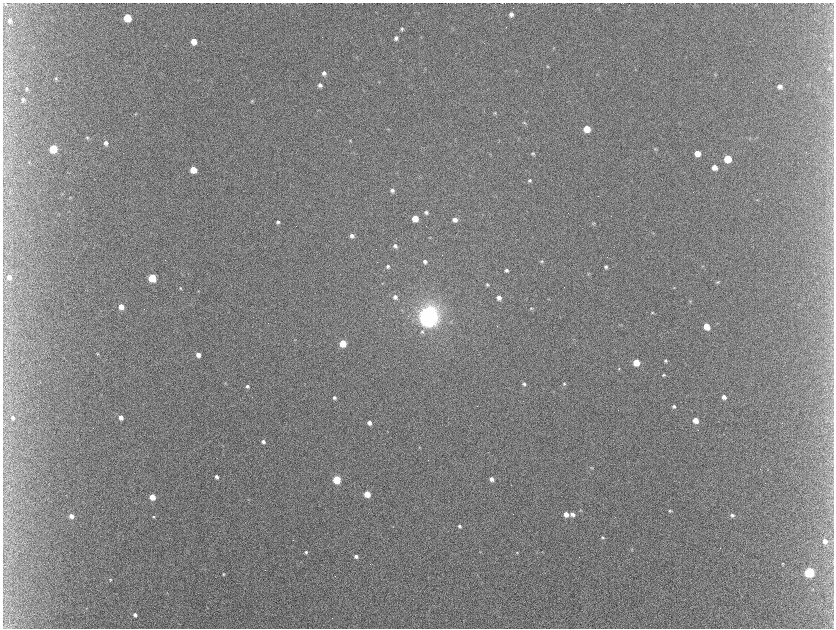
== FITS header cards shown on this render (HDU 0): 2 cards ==
NAXIS1  =                 1663 / length of data axis 1
NAXIS2  =                 1252 / length of data axis 2

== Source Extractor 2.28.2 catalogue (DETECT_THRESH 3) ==
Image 1663 x 1252 px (HDU 0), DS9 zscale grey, zoomed out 1/2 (1 PNG px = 2 x 2 image px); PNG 836 x 630 px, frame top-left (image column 2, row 1251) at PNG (3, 3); no overlay
Background 378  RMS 9.8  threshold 29.4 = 3 sigma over >= 5 px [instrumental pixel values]
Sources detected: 143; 12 cannot appear on this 1/2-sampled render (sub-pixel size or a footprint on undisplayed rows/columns) and are not listed; the other 131 listed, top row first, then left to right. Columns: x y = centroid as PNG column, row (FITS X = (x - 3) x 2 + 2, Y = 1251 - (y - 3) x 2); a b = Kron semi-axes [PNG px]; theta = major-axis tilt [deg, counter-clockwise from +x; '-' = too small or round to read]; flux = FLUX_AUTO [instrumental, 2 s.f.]
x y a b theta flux
5 4 2 2 - 2.9e+02
511 15 5 4 - 7.0e+03
127 18 5 5 - 9.5e+04
10 21 5 5 - 5.4e+03
506 27 2 1 - 8.4e+02
402 29 5 4 - 3.6e+03
396 38 5 4 - 5.8e+03
194 41 5 4 - 3.1e+04
554 48 4 2 - 1.5e+03
830 55 4 2 - 1.7e+03
547 67 4 3 - 1.5e+03
829 68 7 3 57 3.0e+03
324 73 5 4 - 6.2e+03
715 75 4 2 - 1.4e+03
56 78 5 4 - 2.6e+03
320 85 5 4 - 5.9e+03
780 87 5 4 - 8.0e+03
26 89 5 4 - 3.2e+03
23 100 5 4 - 4.1e+03
252 101 5 4 - 2.4e+03
495 113 5 3 - 2.0e+03
136 114 5 2 - 1.6e+03
524 123 6 3 -7 2.3e+03
388 129 3 3 - 1.4e+03
587 129 5 5 - 5.0e+04
87 138 4 4 - 2.7e+03
350 140 4 3 - 1.8e+03
106 143 5 4 - 7.5e+03
53 149 5 5 - 1.0e+05
655 149 5 4 - 2.2e+03
533 153 5 4 - 2.9e+03
697 153 5 4 - 2.4e+04
728 159 5 5 - 6.5e+04
714 167 5 4 - 1.5e+04
193 170 5 4 - 5.0e+04
530 180 5 4 - 3.1e+03
392 190 5 4 - 5.8e+03
598 196 2 1 - 5.4e+02
70 197 4 3 - 1.5e+03
757 200 4 3 - 1.4e+03
426 212 5 4 - 4.9e+03
415 218 5 4 - 4.7e+04
455 220 5 4 - 1.2e+04
278 222 4 4 - 4.5e+03
593 223 6 4 21 2.4e+03
352 236 5 4 - 7.5e+03
430 237 3 2 - 1.2e+03
395 246 5 5 - 7.3e+03
542 261 5 4 - 2.8e+03
377 262 2 2 - 8.0e+02
425 262 5 4 - 5.8e+03
388 266 6 5 - 4.5e+03
702 266 4 2 - 1.1e+03
606 267 3 3 - 4.1e+03
506 270 3 3 - 4.4e+03
588 274 4 3 - 1.8e+03
9 277 5 4 - 1.4e+04
152 278 5 4 - 1.3e+05
718 282 5 3 - 2.7e+03
382 283 3 2 - 1.1e+03
487 284 4 3 - 3.2e+03
180 288 3 3 - 1.8e+03
674 288 4 3 - 1.3e+03
395 297 5 5 - 7.1e+03
499 298 5 4 - 1.0e+04
690 301 4 3 - 1.9e+03
121 306 4 4 - 2.5e+04
531 308 5 3 - 2.4e+03
401 310 3 2 - 1.2e+03
652 312 4 3 - 2.0e+03
428 318 6 6 - 3.3e+06
451 321 3 2 - 1.4e+03
497 326 2 1 - 1.3e+03
707 326 5 4 - 3.3e+04
422 332 6 5 - 4.4e+03
295 340 3 3 - 1.1e+03
343 343 4 4 - 6.6e+04
97 353 4 3 - 1.8e+03
198 355 4 4 - 1.5e+04
665 361 3 3 - 2.6e+03
636 362 4 4 - 5.4e+04
619 369 4 3 - 1.5e+03
664 375 4 3 - 2.4e+03
225 383 5 3 - 1.5e+03
564 383 4 4 - 2.6e+03
524 384 4 3 - 4.0e+03
247 386 4 4 - 4.7e+03
724 397 5 4 - 7.8e+03
334 398 4 3 - 3.9e+03
477 406 2 1 - 9.2e+02
674 406 4 4 - 4.0e+03
121 417 4 3 - 1.3e+04
13 418 4 4 - 4.7e+03
695 420 4 4 - 2.4e+04
369 423 4 4 - 8.5e+03
93 428 2 1 - 9.1e+02
387 431 3 1 - 6.1e+02
263 441 4 4 - 7.5e+03
419 447 3 3 - 1.2e+03
592 468 5 3 - 1.9e+03
216 477 4 3 - 5.6e+03
337 479 4 4 - 1.3e+05
491 479 4 4 - 9.1e+03
367 494 4 4 - 5.6e+04
152 497 4 4 - 4.1e+04
248 499 3 2 - 9.3e+02
580 510 4 3 - 1.5e+03
670 511 4 3 - 2.5e+03
566 514 4 4 - 1.7e+04
572 514 4 4 - 1.0e+04
732 515 4 4 - 4.2e+03
71 516 4 4 - 1.3e+04
153 517 4 3 - 2.3e+03
393 526 3 2 - 5.1e+02
459 526 3 3 - 4.5e+03
602 537 5 4 - 3.2e+03
293 540 2 1 - 9.4e+02
825 541 5 4 - 1.1e+04
632 549 5 2 - 1.3e+03
542 551 3 2 - 7.8e+02
306 552 3 3 - 3.6e+03
480 552 3 2 - 8.3e+02
517 552 4 3 - 1.8e+03
356 556 4 3 - 6.5e+03
782 563 3 3 - 1.5e+03
809 572 5 5 - 2.3e+05
223 574 3 3 - 2.0e+03
110 580 4 3 - 1.9e+03
86 608 3 2 - 7.7e+02
207 608 3 2 - 6.3e+02
135 615 4 3 - 6.8e+03
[12 sub-pixel or undisplayed-footprint detections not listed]